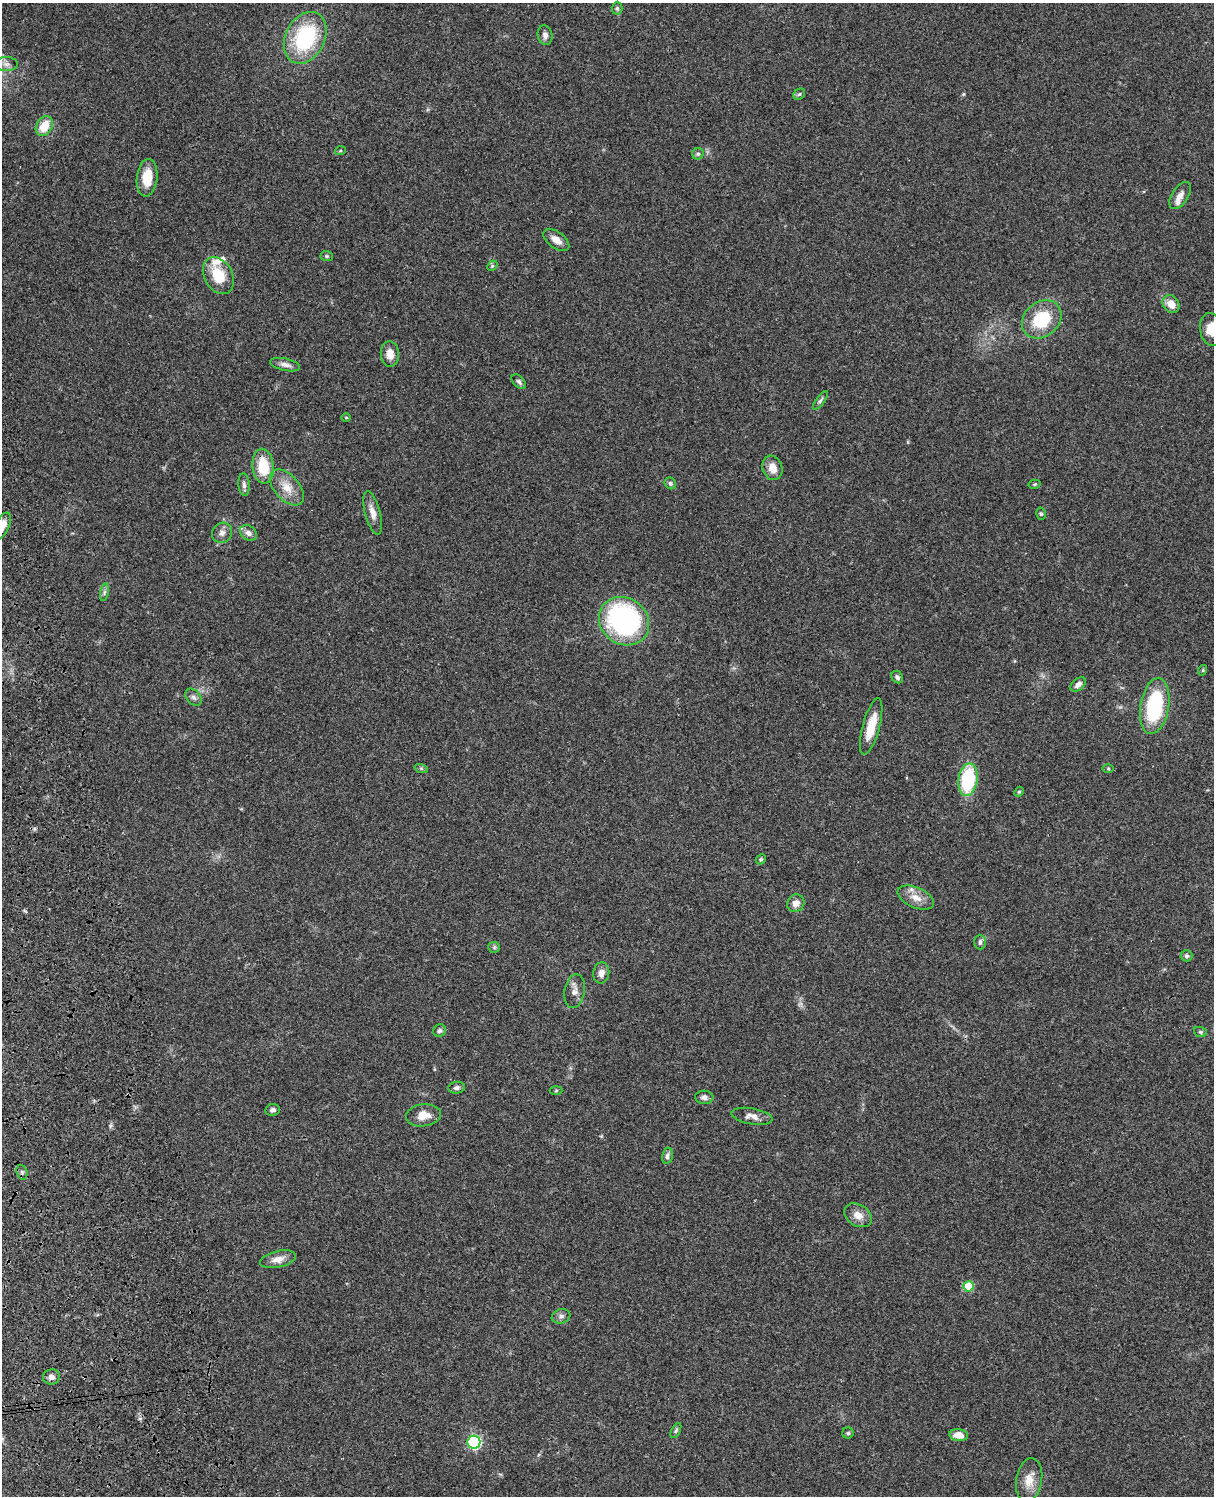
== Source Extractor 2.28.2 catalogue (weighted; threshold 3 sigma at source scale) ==
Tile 7 of 4 x 3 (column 3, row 2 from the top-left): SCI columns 2544-3755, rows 1771-3264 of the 5085 x 4923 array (HDU 1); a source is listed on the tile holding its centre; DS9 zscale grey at full resolution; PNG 1216 x 1498 px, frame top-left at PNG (2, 3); each listed source drawn as its Kron ellipse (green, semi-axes under 4 px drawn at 4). Shown black and unused: <1% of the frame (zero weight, under 3 of 4 exposures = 6% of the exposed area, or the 3 px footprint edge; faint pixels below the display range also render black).
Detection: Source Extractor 2.28.2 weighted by HDU 2 'WHT'; one run over the whole footprint, this tile lists its part. Background 0.106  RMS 0.0065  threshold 0.0292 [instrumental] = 3 sigma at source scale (4.5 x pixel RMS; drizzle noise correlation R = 1.50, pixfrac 1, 0.05/0.05 arcsec/px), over >= 5 px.
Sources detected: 75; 2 inside a brighter listed object's ellipse — not listed separately; the other 73 listed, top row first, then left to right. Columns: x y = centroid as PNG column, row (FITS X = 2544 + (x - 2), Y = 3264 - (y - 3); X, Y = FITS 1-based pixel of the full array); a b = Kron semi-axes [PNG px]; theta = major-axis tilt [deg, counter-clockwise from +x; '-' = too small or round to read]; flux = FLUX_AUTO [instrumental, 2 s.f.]
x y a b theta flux
617 8 6 5 - 1.3
545 35 10 7 -78 2.7
305 38 27 19 64 55
6 64 11 7 0 3.6
799 94 6 5 - 0.92
44 126 10 8 60 12
340 151 5 3 - 0.59
698 154 6 5 - 1.3
147 178 19 10 83 13
1180 196 15 8 57 4.5
556 240 15 8 -36 5.8
327 256 6 5 - 0.97
492 266 6 4 46 0.81
219 276 20 14 -60 17
1171 304 9 7 -51 7
1042 319 21 17 41 30
1211 329 16 11 -80 11
390 354 13 9 -85 6.4
285 365 15 6 -12 3.4
519 382 9 5 -46 1.6
820 400 11 4 52 1.4
346 417 4 3 - 0.58
263 466 17 10 -83 21
772 468 12 9 -71 6.8
670 483 6 5 - 1.3
1035 484 6 4 12 0.83
244 485 11 5 -85 2.2
287 487 21 12 -48 9.5
373 513 22 7 -75 6
1041 514 6 5 - 0.97
2 526 15 7 64 6.7
222 533 10 9 - 3.3
248 533 9 7 -33 3.2
104 592 9 4 81 1.4
624 621 26 23 -36 130
1203 670 5 3 - 0.58
897 677 6 5 - 1.8
1078 684 9 5 39 2.9
193 697 10 6 -50 2.1
1155 706 28 14 80 52
871 726 29 8 75 14
421 768 7 4 -19 0.92
1108 769 5 4 - 0.7
968 780 16 9 82 48
1019 792 5 4 - 0.77
761 859 5 4 - 1.2
916 898 19 10 -24 7.4
796 903 9 8 - 4.3
980 942 7 6 - 1.8
494 947 6 5 - 1
1187 956 6 5 - 1.3
601 973 11 8 82 3.8
575 991 17 10 81 4.5
440 1031 6 6 - 1.5
1200 1032 6 5 - 0.94
457 1088 8 6 8 1.8
556 1091 6 4 3 0.8
704 1097 9 6 -3 2.2
273 1110 7 6 - 2
423 1115 17 11 8 8.2
752 1116 20 8 -10 4.8
667 1156 8 5 79 1.8
22 1172 7 5 -70 1.3
858 1215 15 10 -31 5.8
278 1259 18 8 12 5.6
968 1286 5 5 - 23
561 1316 9 7 19 2.3
51 1377 8 7 - 3.2
676 1430 8 4 63 1.1
848 1433 5 5 - 0.91
959 1435 9 6 -8 6.1
474 1442 6 6 - 92
1029 1480 22 13 81 9.3
Isophote crosses this tile's border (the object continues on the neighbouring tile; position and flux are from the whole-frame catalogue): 2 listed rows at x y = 1211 329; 2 526